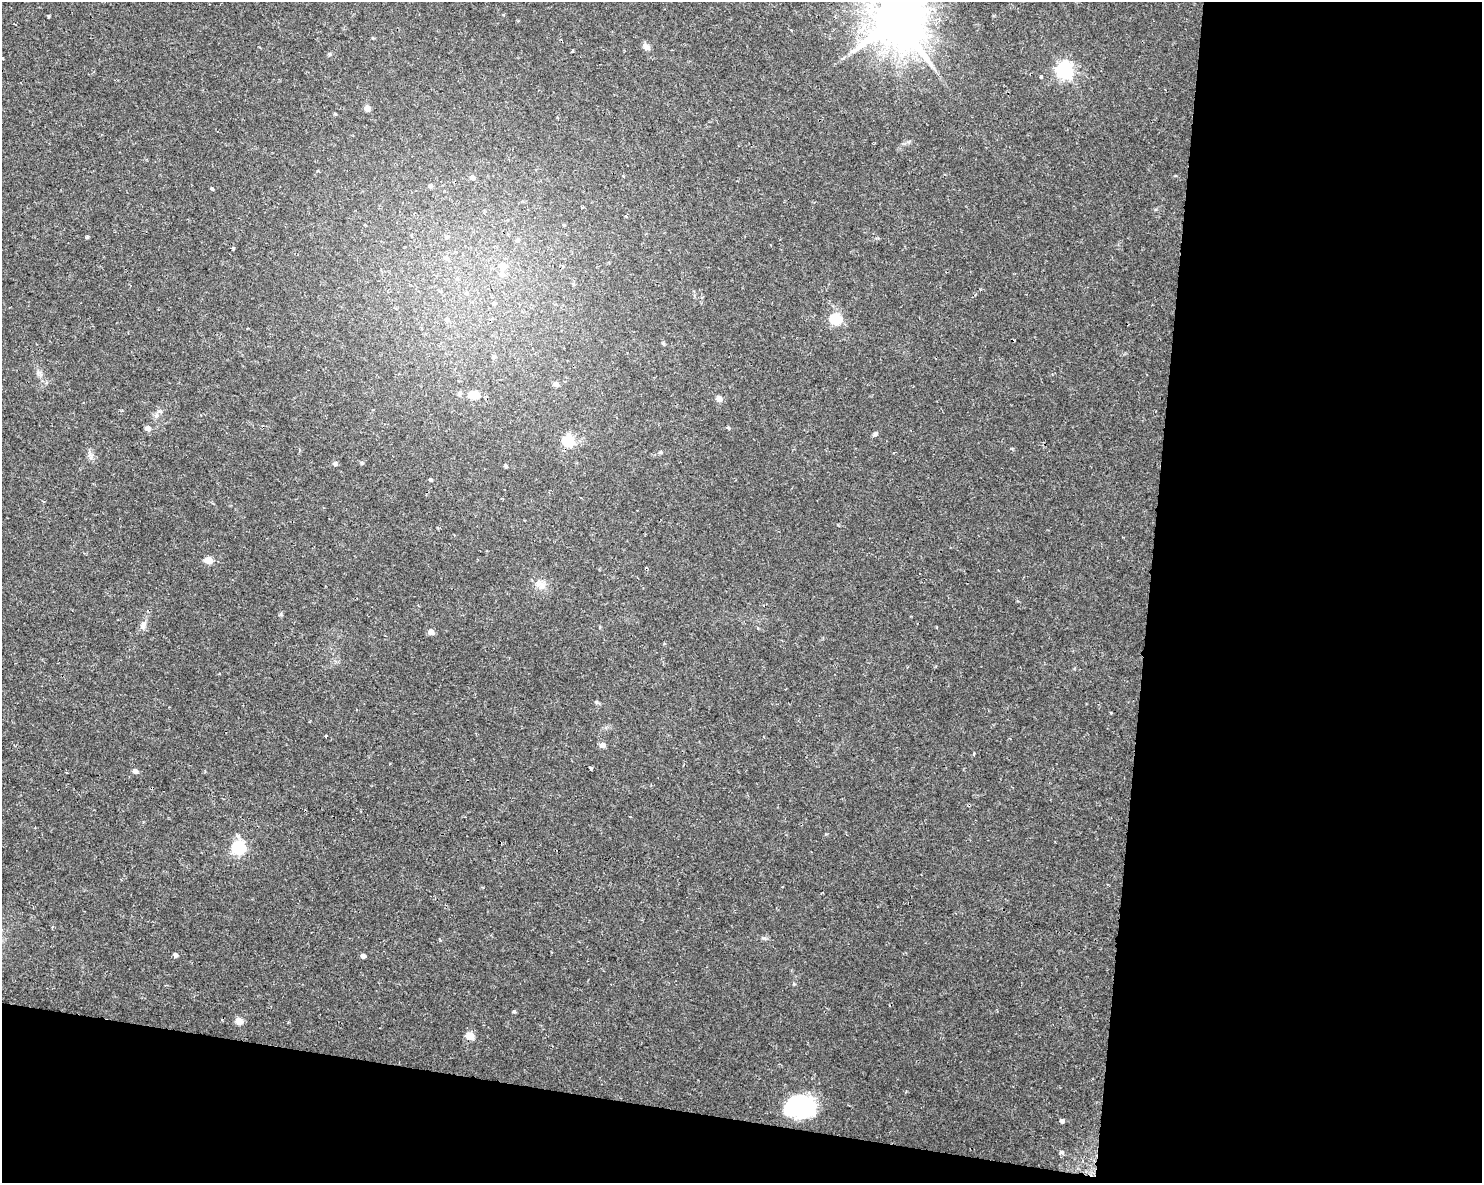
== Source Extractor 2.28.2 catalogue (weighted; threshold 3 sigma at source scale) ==
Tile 12 of 3 x 4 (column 3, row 4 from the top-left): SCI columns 3249-4728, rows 1-1181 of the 4958 x 4735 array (HDU 1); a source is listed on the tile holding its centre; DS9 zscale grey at full resolution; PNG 1484 x 1185 px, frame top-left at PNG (2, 2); no overlay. Shown black and unused: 28% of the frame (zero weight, under 2 of 3 exposures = <1% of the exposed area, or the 3 px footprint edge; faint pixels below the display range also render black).
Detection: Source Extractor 2.28.2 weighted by HDU 2 'WHT'; one run over the whole footprint, this tile lists its part. Background 0.0302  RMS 0.0033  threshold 0.0149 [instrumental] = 3 sigma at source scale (4.5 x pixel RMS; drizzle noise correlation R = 1.50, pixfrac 1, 0.0396/0.0396 arcsec/px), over >= 5 px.
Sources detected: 61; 1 cosmic-ray / hot-pixel residue — not listed; the other 60 listed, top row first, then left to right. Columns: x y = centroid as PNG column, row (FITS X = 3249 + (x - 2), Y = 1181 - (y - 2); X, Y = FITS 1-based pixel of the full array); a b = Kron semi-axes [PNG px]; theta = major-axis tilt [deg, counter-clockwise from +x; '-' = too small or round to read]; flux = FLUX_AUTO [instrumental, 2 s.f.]
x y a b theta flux
49 17 3 2 - 0.43
897 18 16 15 - 2200
373 38 4 4 - 0.3
646 47 9 7 -34 1.7
330 54 6 5 - 0.49
2 58 3 3 - 0.37
1065 70 7 6 - 110
1041 76 3 3 - 1.3
367 108 4 4 - 3.5
472 177 5 5 - 1.4
430 186 5 5 - 1
212 188 3 3 - 1
625 216 4 3 - 0.28
564 225 4 4 - 0.31
87 237 4 3 - 0.56
447 237 7 5 -12 0.67
518 240 6 6 - 0.86
233 248 3 3 - 1.6
446 258 7 6 - 0.91
503 266 8 8 - 3
502 274 8 7 - 1.7
457 278 7 5 -60 0.75
466 293 6 5 - 0.76
493 303 5 5 - 0.58
836 319 6 5 - 27
447 320 6 6 - 1
663 344 6 4 -70 0.45
494 356 5 5 - 0.64
556 384 7 6 - 1.1
474 395 6 5 - 13
719 399 6 6 - 1.7
148 428 5 5 - 2.2
728 428 4 3 - 0.78
875 434 7 6 - 0.72
568 441 6 5 - 26
660 452 5 4 - 0.45
362 463 6 4 -28 0.51
335 464 5 5 - 1
506 466 5 4 - 0.53
431 479 4 3 - 0.84
208 560 5 5 - 6.3
540 585 16 11 -40 3.1
143 625 11 7 53 1.6
431 632 5 4 - 3
326 736 3 3 - 0.79
602 745 5 5 - 2.2
974 754 3 3 - 0.47
591 768 4 3 - 1.4
135 771 5 4 - 1.9
630 817 3 2 - 0.29
239 847 6 6 - 51
783 886 3 2 - 0.32
175 955 5 4 - 0.85
363 956 4 4 - 1.6
514 1012 5 4 - 0.49
239 1021 7 7 - 2.7
470 1036 5 5 - 7.6
800 1107 30 21 1 32
1062 1121 5 4 - 0.93
1061 1152 6 6 - 0.79
Isophote crosses this tile's border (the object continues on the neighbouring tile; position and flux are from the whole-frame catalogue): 2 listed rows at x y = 897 18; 2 58
Unlisted compact peaks at least as high as the median listed source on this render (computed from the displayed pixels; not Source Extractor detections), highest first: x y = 160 411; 596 702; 281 614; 764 938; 794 984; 826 834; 440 940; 91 458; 908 142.